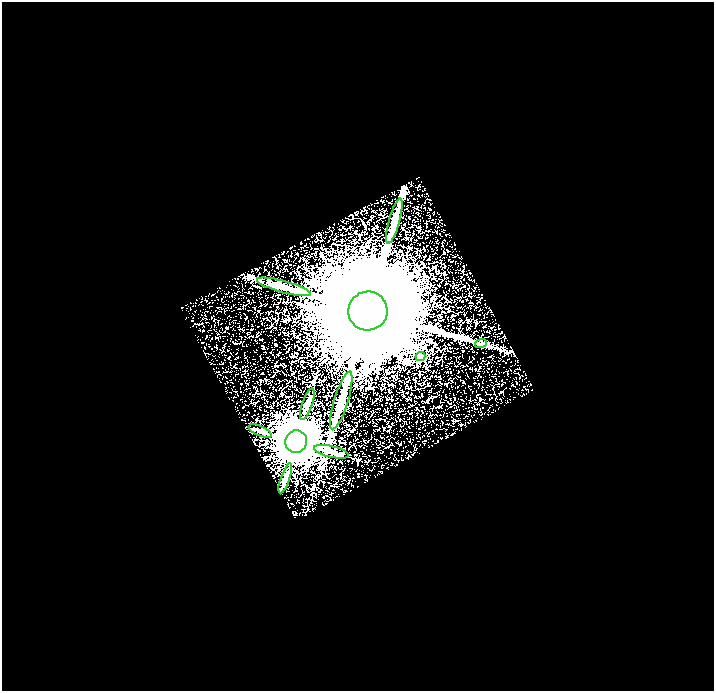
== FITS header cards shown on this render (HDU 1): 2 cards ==
NAXIS1  =                  712
NAXIS2  =                  689

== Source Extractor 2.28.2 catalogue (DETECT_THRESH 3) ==
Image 712 x 689 px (HDU 1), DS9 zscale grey, 1 PNG px = 1 image px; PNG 716 x 693 px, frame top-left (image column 1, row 689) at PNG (2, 2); each listed source drawn as its Kron ellipse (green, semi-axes under 4 px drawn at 4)
Background 2.35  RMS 2.5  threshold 7.44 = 3 sigma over >= 5 px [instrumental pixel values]
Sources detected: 11; all 11 listed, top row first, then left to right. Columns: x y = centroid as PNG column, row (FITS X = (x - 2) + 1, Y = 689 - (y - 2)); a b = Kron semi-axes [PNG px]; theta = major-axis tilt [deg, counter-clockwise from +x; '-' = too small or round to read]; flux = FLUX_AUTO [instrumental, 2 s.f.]
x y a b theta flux
394 221 23 5 74 1.7e+03
284 287 28 6 -15 1.6e+03
368 311 19 19 - 6.0e+06
481 343 6 4 19 2.2e+02
420 357 5 4 - 9.4e+02
341 401 30 7 73 2.3e+03
307 404 16 5 70 7.2e+02
260 431 12 5 -23 5.2e+02
296 442 11 11 - 6.2e+05
331 452 18 5 -13 8.0e+02
285 478 16 4 71 6.3e+02